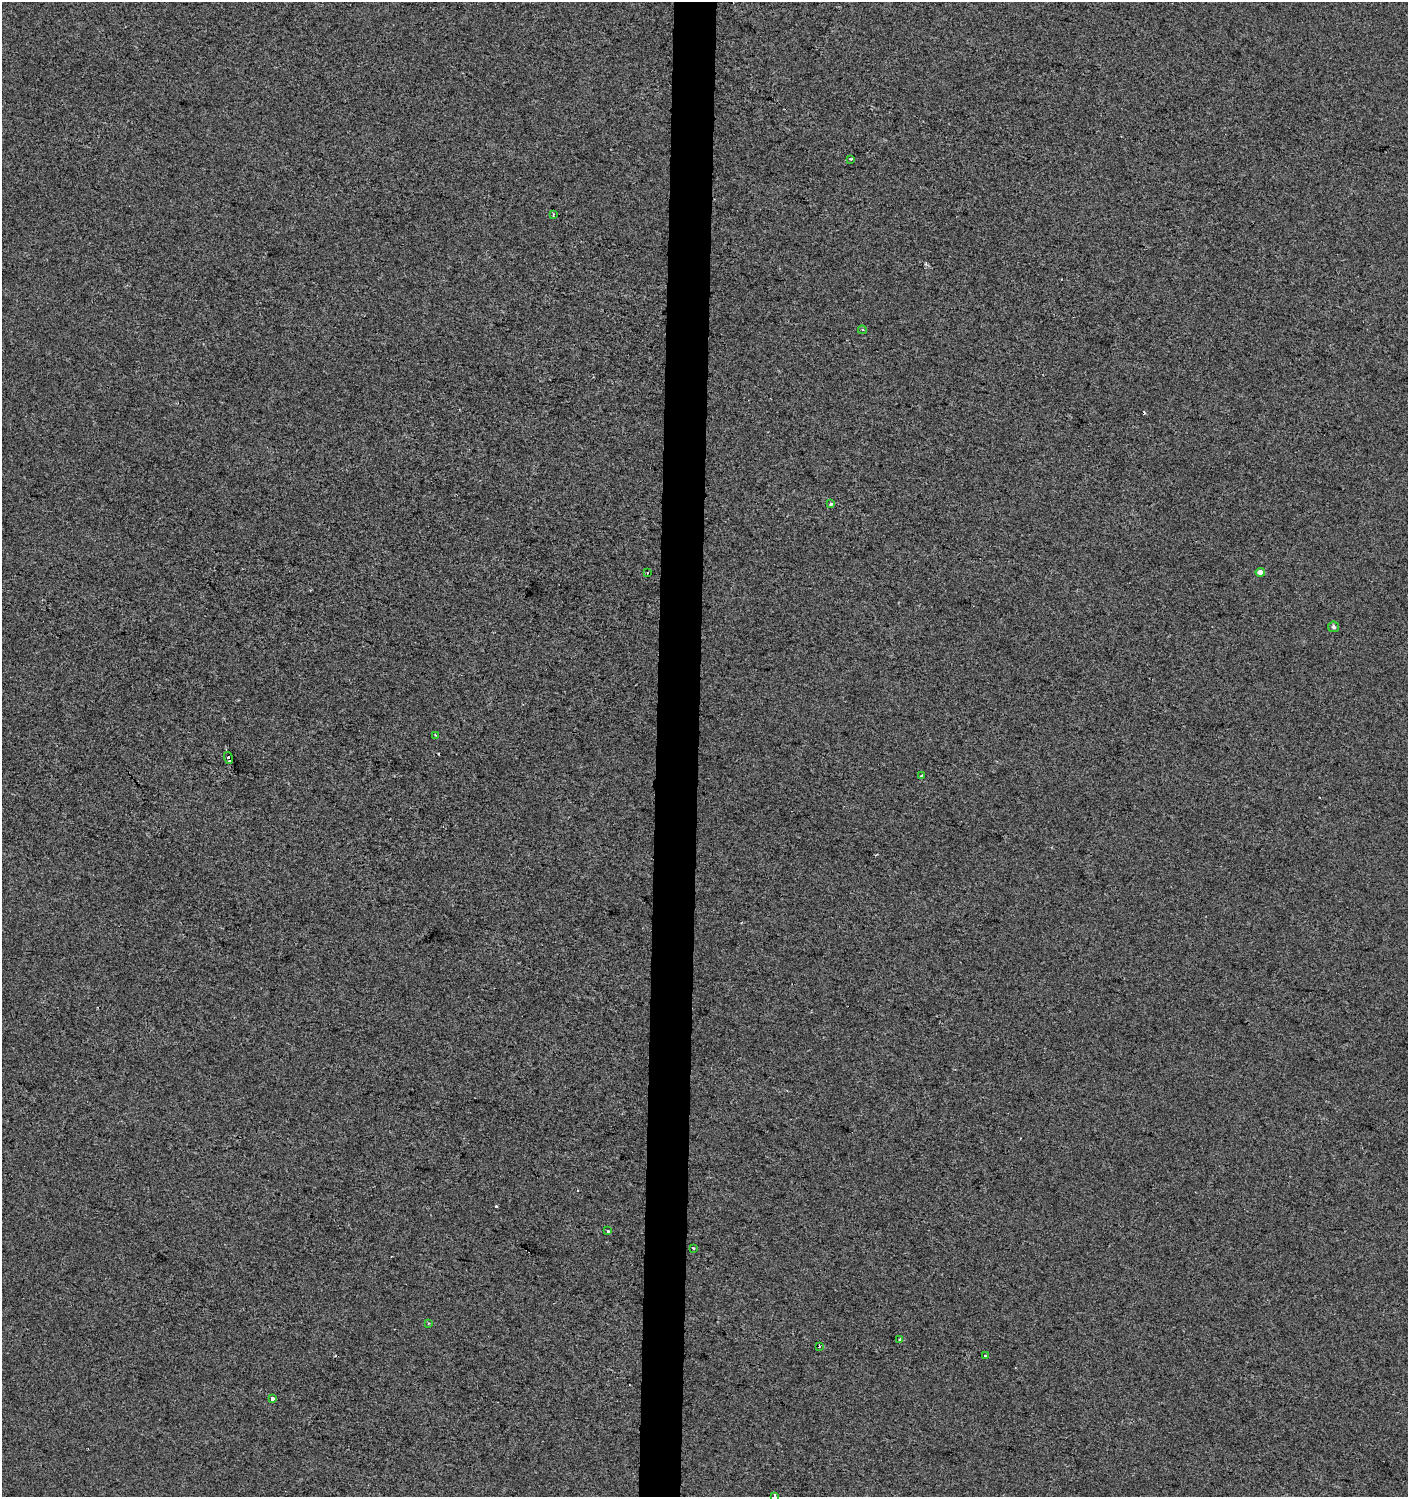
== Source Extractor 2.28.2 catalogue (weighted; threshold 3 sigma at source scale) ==
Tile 5 of 3 x 3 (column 2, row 2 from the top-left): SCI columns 1692-3097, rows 1496-2990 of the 4734 x 4494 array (HDU 1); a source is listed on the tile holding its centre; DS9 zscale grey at full resolution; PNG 1410 x 1499 px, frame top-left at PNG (2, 2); each listed source drawn as its Kron ellipse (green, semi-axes under 4 px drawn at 4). Shown black and unused: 3% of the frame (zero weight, under 2 of 3 exposures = <1% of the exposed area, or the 3 px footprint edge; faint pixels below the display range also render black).
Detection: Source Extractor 2.28.2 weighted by HDU 2 'WHT'; one run over the whole footprint, this tile lists its part. Background 0.00371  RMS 0.0062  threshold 0.0277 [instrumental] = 3 sigma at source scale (4.5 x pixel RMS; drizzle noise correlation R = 1.50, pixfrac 1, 0.0396/0.0396 arcsec/px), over >= 5 px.
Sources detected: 24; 6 cosmic-ray / hot-pixel residue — neither listed nor drawn; the other 18 listed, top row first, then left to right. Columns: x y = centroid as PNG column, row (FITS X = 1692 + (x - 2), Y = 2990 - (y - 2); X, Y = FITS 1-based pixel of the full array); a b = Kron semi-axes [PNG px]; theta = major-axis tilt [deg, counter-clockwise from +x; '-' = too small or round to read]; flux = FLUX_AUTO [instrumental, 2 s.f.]
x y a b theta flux
851 159 3 2 - 1.3
553 215 4 2 - 0.62
862 330 4 3 - 0.86
831 504 3 3 - 1.3
1260 572 5 4 - 3
647 573 3 2 - 1.3
1333 627 5 5 - 1.3
435 735 3 2 - 1.1
228 758 6 3 -74 4.6
921 775 3 2 - 1.1
608 1231 3 3 - 5.4
693 1248 3 3 - 3.1
428 1323 4 2 - 0.56
900 1340 3 3 - 3.3
819 1346 4 2 - 0.91
985 1356 3 3 - 2.8
272 1399 3 3 - 4.7
774 1496 4 3 - 3.4
Isophote crosses this tile's border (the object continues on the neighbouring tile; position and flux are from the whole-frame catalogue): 1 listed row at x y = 774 1496